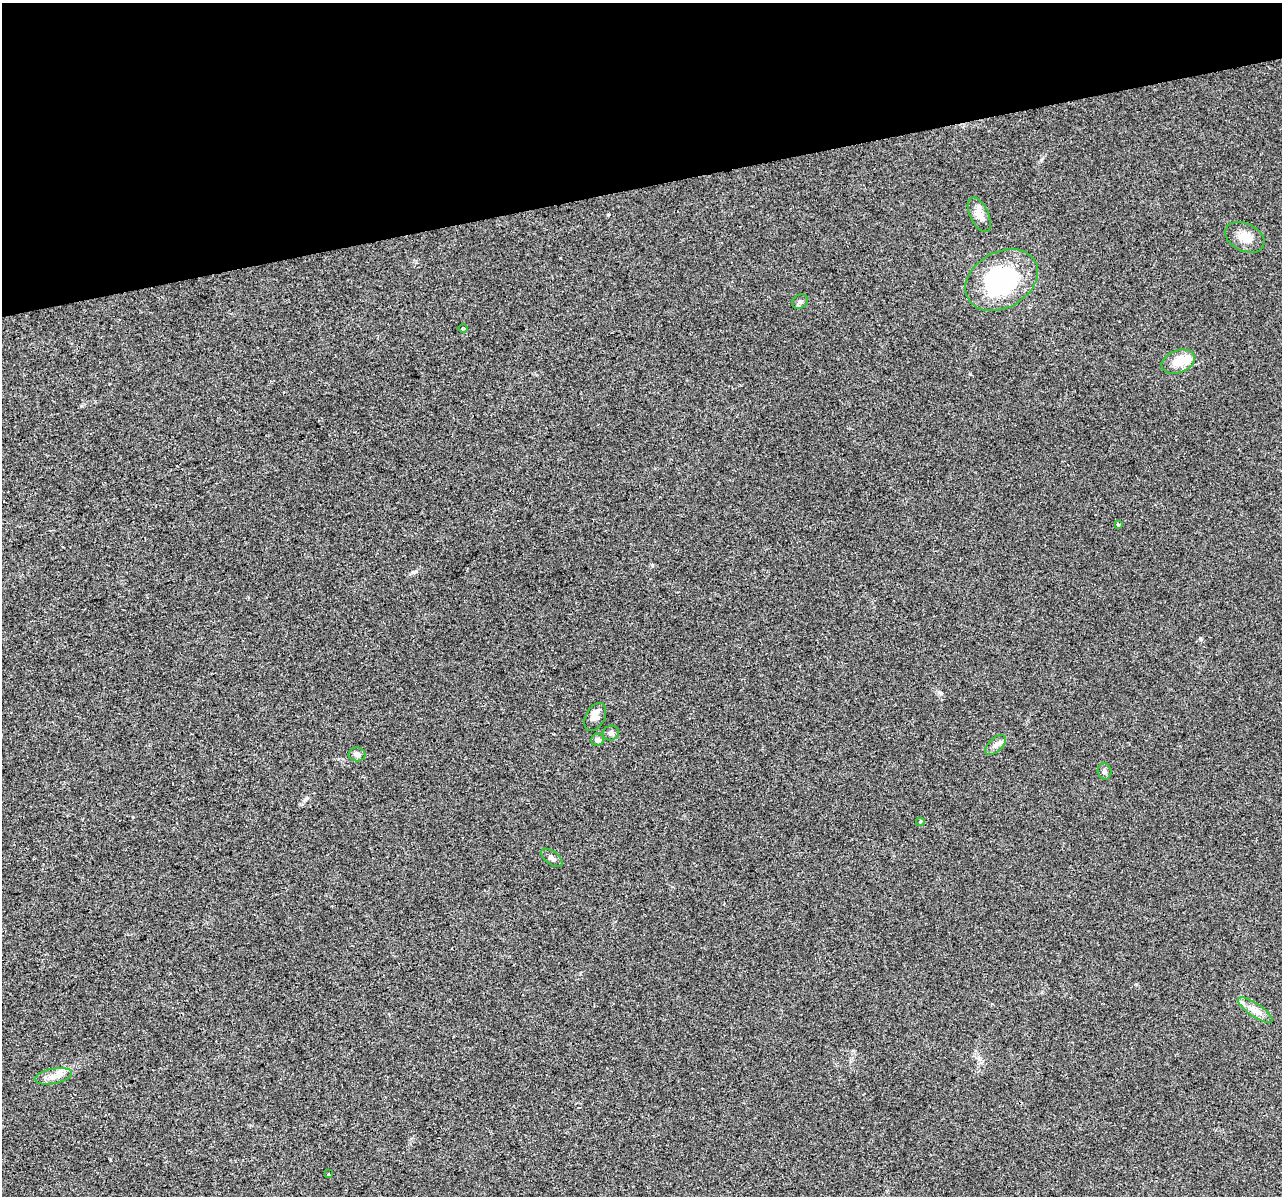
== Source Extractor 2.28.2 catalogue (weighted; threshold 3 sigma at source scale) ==
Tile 3 of 4 x 4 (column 3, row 1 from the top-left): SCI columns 2559-3838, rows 3675-4868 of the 5117 x 4912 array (HDU 1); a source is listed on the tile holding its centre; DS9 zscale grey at full resolution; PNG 1284 x 1198 px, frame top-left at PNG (2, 3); each listed source drawn as its Kron ellipse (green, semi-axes under 4 px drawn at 4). Shown black and unused: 15% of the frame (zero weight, under 2 of 3 exposures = <1% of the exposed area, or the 3 px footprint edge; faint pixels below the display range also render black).
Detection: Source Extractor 2.28.2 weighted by HDU 2 'WHT'; one run over the whole footprint, this tile lists its part. Background 0.0308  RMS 0.0062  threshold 0.028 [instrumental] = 3 sigma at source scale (4.5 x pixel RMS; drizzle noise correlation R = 1.50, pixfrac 1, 0.0396/0.0396 arcsec/px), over >= 5 px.
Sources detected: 20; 1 inside a brighter object's white glare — neither listed nor drawn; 1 inside a brighter listed object's ellipse — not listed separately; the other 18 listed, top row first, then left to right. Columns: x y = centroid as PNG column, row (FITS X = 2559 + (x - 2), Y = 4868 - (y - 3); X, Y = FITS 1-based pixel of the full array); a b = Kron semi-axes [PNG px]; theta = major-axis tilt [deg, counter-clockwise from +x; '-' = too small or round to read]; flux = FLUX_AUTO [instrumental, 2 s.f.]
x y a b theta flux
979 215 19 9 -64 5.3
1245 237 21 14 -26 8.2
1002 280 38 28 29 73
800 302 8 7 - 1.9
463 329 4 3 - 0.65
1178 362 17 11 20 10
1118 524 3 3 - 0.61
595 717 15 9 61 5.1
611 733 8 7 - 1.8
598 740 6 6 - 1.8
996 745 12 7 43 3
357 754 8 7 - 2.3
1104 771 8 7 - 1.7
920 822 4 4 - 0.95
552 858 12 6 -37 2.4
1255 1010 20 6 -35 5.4
53 1076 19 7 11 5.7
329 1174 3 2 - 0.92
Unlisted compact peaks at least as high as the median listed source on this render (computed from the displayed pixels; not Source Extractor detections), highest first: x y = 414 572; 1200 639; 941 693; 970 374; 1041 160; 652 565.